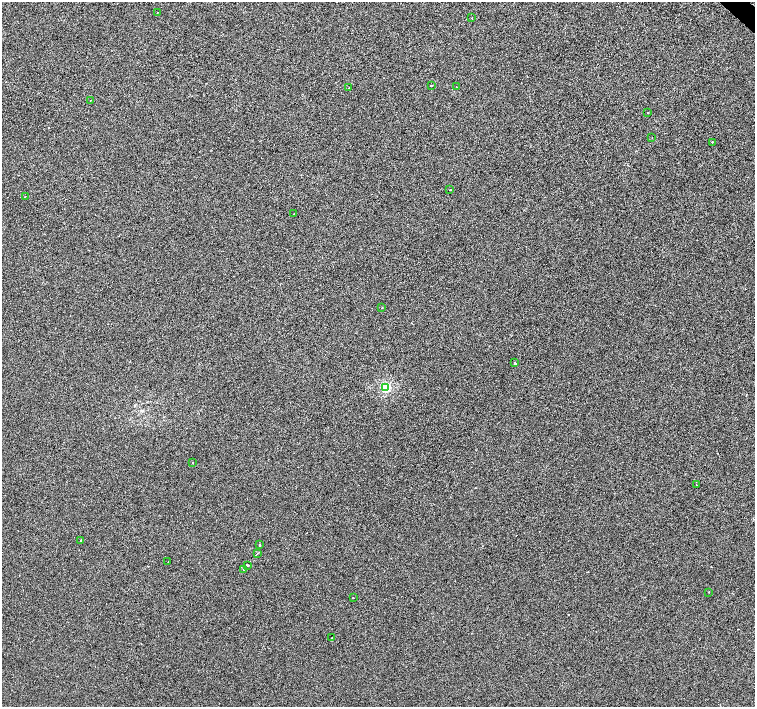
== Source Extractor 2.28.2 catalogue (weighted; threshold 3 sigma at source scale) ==
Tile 10 of 4 x 4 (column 2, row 3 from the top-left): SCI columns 1511-3015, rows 1661-3069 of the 6080 x 6080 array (HDU 1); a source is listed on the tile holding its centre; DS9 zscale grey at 2 x 2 block average (1 PNG px = mean of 2 x 2 image px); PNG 757 x 709 px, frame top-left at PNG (2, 2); each listed source drawn as its Kron ellipse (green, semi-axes under 4 px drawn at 4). Shown black and unused: <1% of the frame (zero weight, under 2 of 3 exposures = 3% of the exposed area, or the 3 px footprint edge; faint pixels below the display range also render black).
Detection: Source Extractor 2.28.2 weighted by HDU 2 'WHT'; one run over the whole footprint, this tile lists its part. Background 0.0012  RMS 0.012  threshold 0.0537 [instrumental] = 3 sigma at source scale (4.5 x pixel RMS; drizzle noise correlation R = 1.50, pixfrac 1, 0.0396/0.0396 arcsec/px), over >= 5 px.
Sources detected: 36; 10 cosmic-ray / hot-pixel residue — neither listed nor drawn; the other 26 listed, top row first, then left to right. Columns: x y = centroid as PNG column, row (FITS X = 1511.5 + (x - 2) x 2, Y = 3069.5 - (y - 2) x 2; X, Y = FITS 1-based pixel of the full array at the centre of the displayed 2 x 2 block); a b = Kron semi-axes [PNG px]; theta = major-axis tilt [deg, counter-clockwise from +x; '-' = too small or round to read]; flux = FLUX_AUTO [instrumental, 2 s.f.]
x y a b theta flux
157 12 2 2 - 3
472 18 2 2 - 1.9
431 86 2 2 - 19
456 87 2 2 - 2.8
349 88 2 2 - 1.7
91 100 2 2 - 1.3
647 113 2 2 - 2.3
652 138 2 2 - 1.5
712 142 2 2 - 6.5
450 190 2 2 - 7
25 197 2 2 - 0.88
294 214 2 2 - 4.2
382 308 2 2 - 3
515 363 2 2 - 110
386 387 3 3 - 280
193 463 2 2 - 3.5
697 485 2 2 - 2
81 540 2 2 - 7.1
260 545 2 2 - 29
257 554 4 2 - 3.6
168 562 2 2 - 2.4
247 565 2 2 - 140
243 570 2 2 - 55
709 592 2 2 - 2.9
353 598 2 2 - 11
331 638 2 2 - 3.7
Diffuse or blended objects may show on this block-average render without a row.